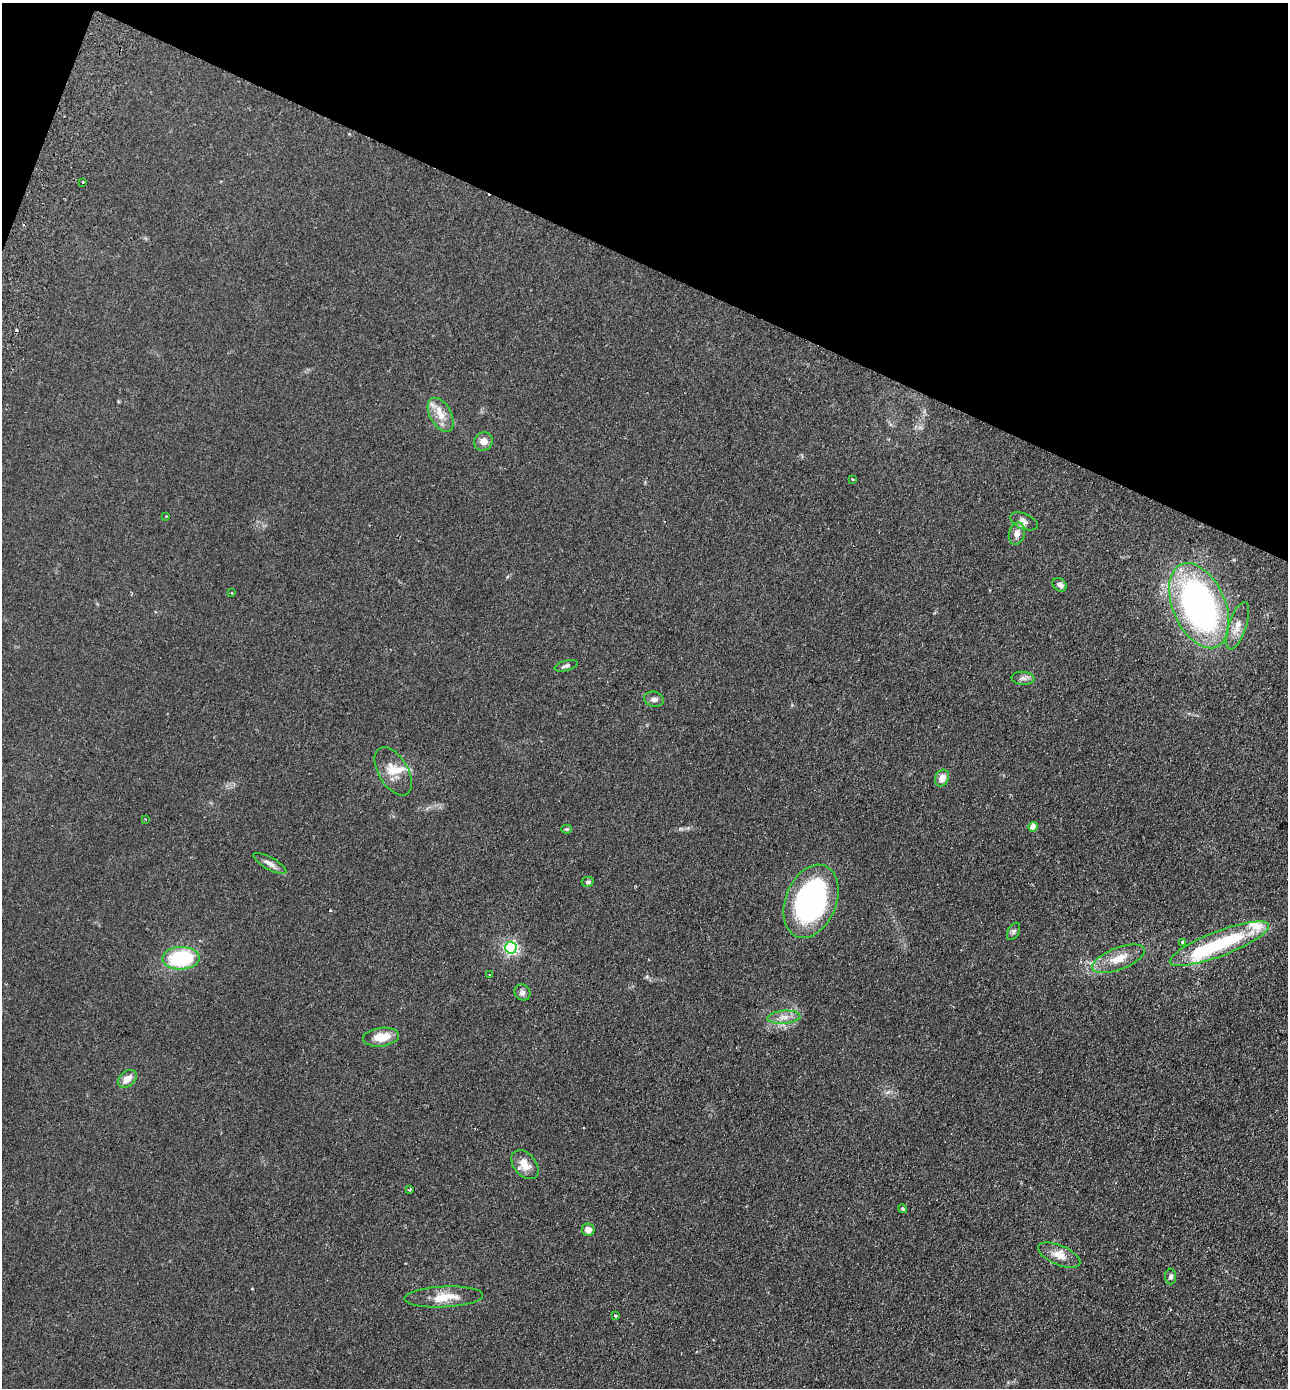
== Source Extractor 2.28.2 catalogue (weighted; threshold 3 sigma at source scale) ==
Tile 2 of 4 x 4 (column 2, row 1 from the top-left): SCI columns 1613-2898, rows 4182-5567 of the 5664 x 5594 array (HDU 1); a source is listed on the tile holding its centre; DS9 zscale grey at full resolution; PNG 1290 x 1390 px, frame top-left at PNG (2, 3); each listed source drawn as its Kron ellipse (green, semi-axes under 4 px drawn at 4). Shown black and unused: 20% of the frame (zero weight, under 2 of 3 exposures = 3% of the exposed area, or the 3 px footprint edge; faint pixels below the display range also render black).
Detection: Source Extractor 2.28.2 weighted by HDU 2 'WHT'; one run over the whole footprint, this tile lists its part. Background 0.142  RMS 0.011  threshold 0.0517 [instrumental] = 3 sigma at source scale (4.5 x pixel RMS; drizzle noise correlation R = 1.50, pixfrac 1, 0.05/0.05 arcsec/px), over >= 5 px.
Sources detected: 51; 1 inside a brighter object's white glare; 3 cosmic-ray / hot-pixel residue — neither listed nor drawn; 6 inside a brighter listed object's ellipse — not listed separately; the other 41 listed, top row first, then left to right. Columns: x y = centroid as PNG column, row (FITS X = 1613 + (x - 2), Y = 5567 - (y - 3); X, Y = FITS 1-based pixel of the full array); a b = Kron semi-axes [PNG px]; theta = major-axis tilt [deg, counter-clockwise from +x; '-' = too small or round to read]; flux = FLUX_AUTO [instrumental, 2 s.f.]
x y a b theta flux
83 182 3 3 - 3.6
441 415 18 10 -61 15
483 441 9 9 - 8.3
852 479 3 3 - 2.1
166 516 2 2 - 0.98
1024 521 15 7 -23 5.5
1017 534 11 8 74 7.9
1060 585 8 6 -41 4.5
232 593 4 3 - 0.85
1199 606 45 26 -67 400
1238 626 25 9 71 13
566 666 12 5 14 3.1
1023 678 11 6 -5 4.4
654 699 10 7 -14 4.6
393 771 27 14 -60 19
942 778 9 6 63 10
145 819 3 2 - 1.1
1033 827 4 4 - 14
567 829 5 4 - 1.4
270 863 18 6 -29 6.7
588 882 6 5 - 2.3
811 901 38 25 68 240
1014 931 9 5 62 2.7
1182 942 3 3 - 5
1219 944 52 12 21 98
511 948 6 6 - 230
181 958 18 11 2 86
1118 959 28 11 21 21
490 974 3 3 - 2.7
522 992 8 7 - 3.7
784 1017 16 6 4 8.7
381 1037 18 9 7 22
127 1079 11 7 41 10
525 1165 16 11 -49 15
410 1190 3 3 - 1.5
903 1209 5 4 - 1.8
588 1230 6 6 - 7.9
1059 1255 23 10 -23 13
1171 1276 8 5 88 3.3
444 1297 39 10 3 23
615 1315 3 3 - 2.7